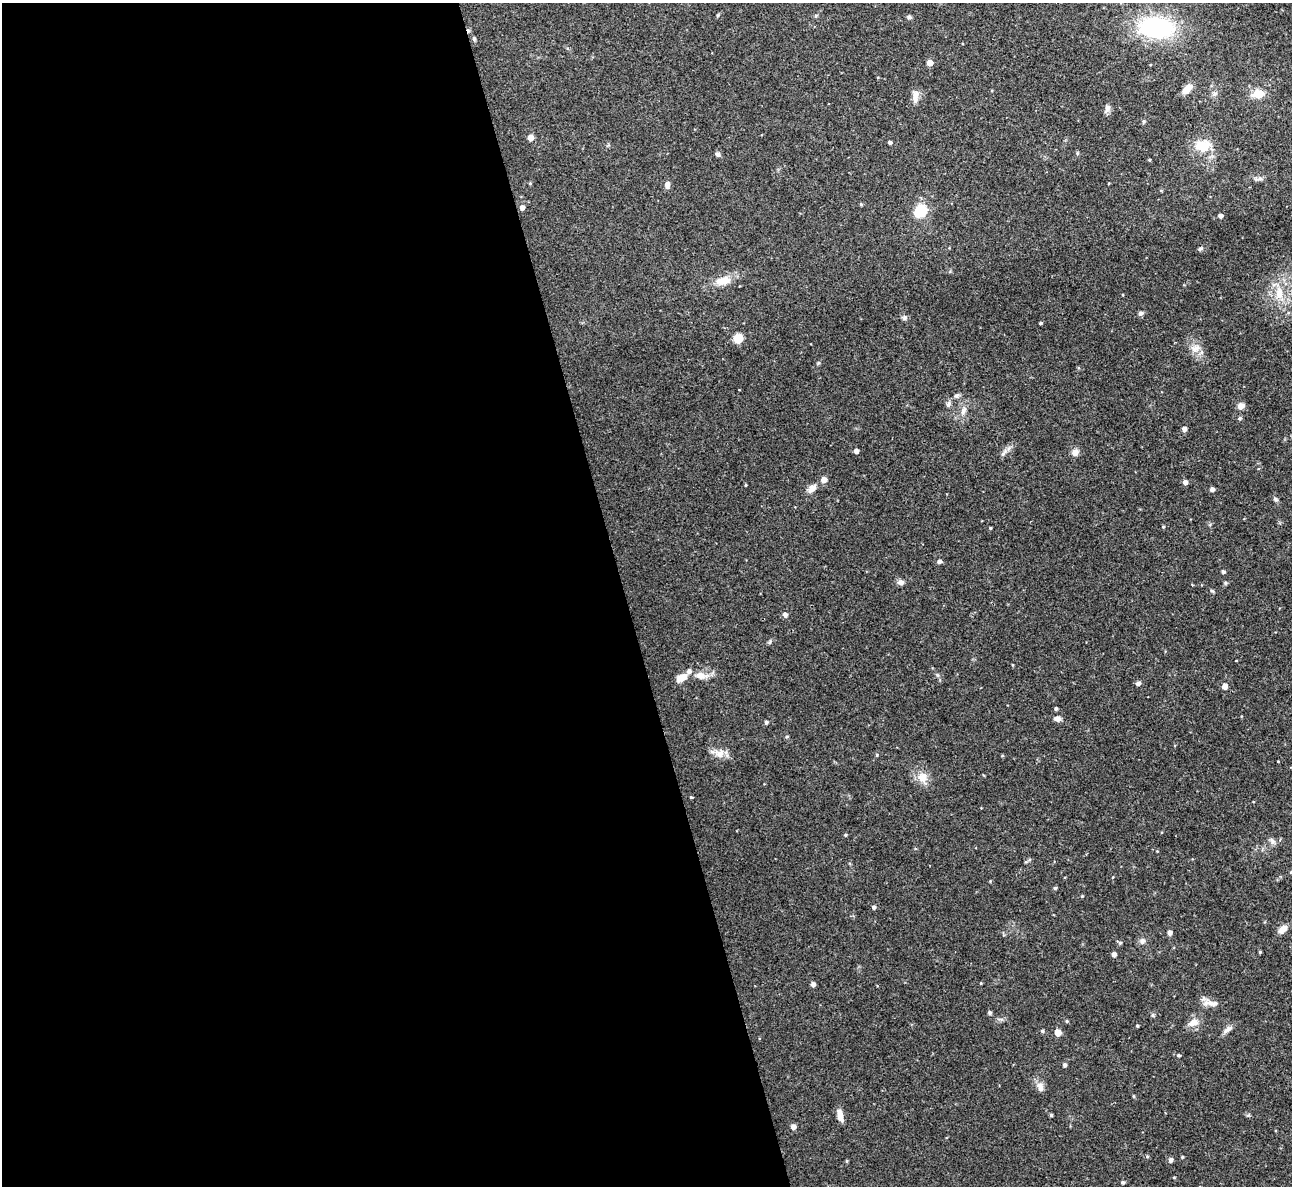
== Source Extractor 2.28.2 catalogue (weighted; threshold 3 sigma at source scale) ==
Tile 9 of 4 x 4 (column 1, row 3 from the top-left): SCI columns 1-1290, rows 1328-2511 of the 5158 x 5143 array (HDU 1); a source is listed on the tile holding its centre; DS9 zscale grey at full resolution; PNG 1294 x 1188 px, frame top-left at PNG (2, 3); no overlay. Shown black and unused: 48% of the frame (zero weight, under 3 of 4 exposures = <1% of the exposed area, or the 3 px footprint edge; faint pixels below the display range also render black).
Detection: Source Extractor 2.28.2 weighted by HDU 2 'WHT'; one run over the whole footprint, this tile lists its part. Background 0.072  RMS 0.0054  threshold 0.0245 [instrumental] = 3 sigma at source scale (4.5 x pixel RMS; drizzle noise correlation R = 1.50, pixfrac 1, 0.05/0.05 arcsec/px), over >= 5 px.
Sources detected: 100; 1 cosmic-ray / hot-pixel residue — not listed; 1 inside a brighter listed object's ellipse — not listed separately; the other 98 listed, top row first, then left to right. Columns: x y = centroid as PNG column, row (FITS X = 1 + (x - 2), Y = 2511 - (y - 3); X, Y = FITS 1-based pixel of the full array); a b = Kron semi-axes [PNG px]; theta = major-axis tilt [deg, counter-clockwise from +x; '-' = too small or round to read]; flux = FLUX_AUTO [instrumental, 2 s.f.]
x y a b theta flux
909 17 6 5 - 1
1156 27 30 18 -4 72
474 39 6 4 89 0.88
930 63 5 5 - 4.5
1187 89 11 7 48 5.5
1214 94 8 5 30 1.4
1258 94 13 9 11 7.4
915 96 17 8 84 3.9
1107 108 12 6 76 2.3
1143 122 5 3 - 0.66
530 137 5 4 - 5.4
890 142 4 4 - 1.2
1203 146 16 11 1 13
1077 153 5 4 - 0.73
718 154 7 5 -35 1.2
1149 160 3 3 - 0.53
1259 178 11 5 13 1.8
530 183 4 4 - 0.54
667 185 9 6 -87 2.2
861 204 4 4 - 0.62
522 208 5 5 - 2.5
920 211 16 14 45 12
1220 216 4 4 - 2
1200 249 7 5 28 1
723 280 22 11 12 7.2
1279 294 17 11 90 8.4
1141 313 6 5 - 1.4
904 317 7 6 - 1.3
1040 323 4 3 - 0.62
738 338 8 7 - 8.9
1195 348 14 9 21 4.2
956 396 7 5 30 1.4
948 404 8 6 74 1.4
1241 406 9 7 31 2.9
963 410 12 6 69 2.9
1239 418 5 5 - 0.99
1184 429 4 4 - 2.2
856 451 4 4 - 2.2
1075 452 7 7 - 3.4
1004 453 14 4 59 1.8
824 480 5 5 - 4.3
1185 482 5 5 - 2
746 485 4 3 - 0.45
812 488 11 8 44 3.5
1212 489 4 4 - 2
1275 499 6 5 - 0.98
1163 527 4 4 - 0.52
990 528 3 3 - 0.52
939 561 5 4 - 1.6
1223 572 4 4 - 1.1
901 582 8 6 -3 2.1
1212 591 6 3 -19 0.66
785 615 5 5 - 2.3
701 675 14 8 -4 5.1
681 678 13 7 29 5.9
1138 683 5 4 - 1.7
1225 687 5 5 - 3.5
1056 709 3 3 - 0.87
1057 719 6 6 - 2.7
766 722 4 4 - 1.1
719 753 16 11 -19 5
877 755 4 4 - 0.57
923 777 13 13 - 6.1
691 797 3 3 - 0.66
845 835 4 4 - 0.61
1272 841 10 6 -61 1.7
1291 872 4 4 - 0.56
1055 888 4 4 - 0.95
1082 896 4 3 - 0.5
874 907 4 4 - 1.3
1283 929 11 7 42 3.8
1170 933 5 4 - 2.1
1142 941 8 7 - 1.9
1120 943 4 4 - 0.87
1260 952 3 3 - 0.58
1114 954 4 4 - 2
981 983 4 3 - 0.41
813 984 4 4 - 2
1214 1003 16 9 -9 4.1
990 1013 4 4 - 1.2
1153 1015 5 5 - 0.78
1067 1021 4 4 - 0.58
1193 1023 16 10 27 4.2
1137 1026 3 3 - 0.58
1228 1029 15 6 35 2.4
1042 1031 4 4 - 0.81
1058 1032 5 5 - 8.1
1178 1055 5 4 - 0.76
1065 1064 4 4 - 1.2
1040 1087 13 8 -76 3.2
1133 1096 5 3 - 0.54
840 1115 14 6 -76 4.2
1051 1115 4 4 - 0.77
793 1127 5 5 - 3
1182 1157 4 3 - 0.5
1170 1160 5 4 - 1.8
846 1161 5 3 - 0.53
1123 1182 4 4 - 0.94
Isophote crosses this tile's border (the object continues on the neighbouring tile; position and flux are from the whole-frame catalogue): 1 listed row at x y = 1291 872